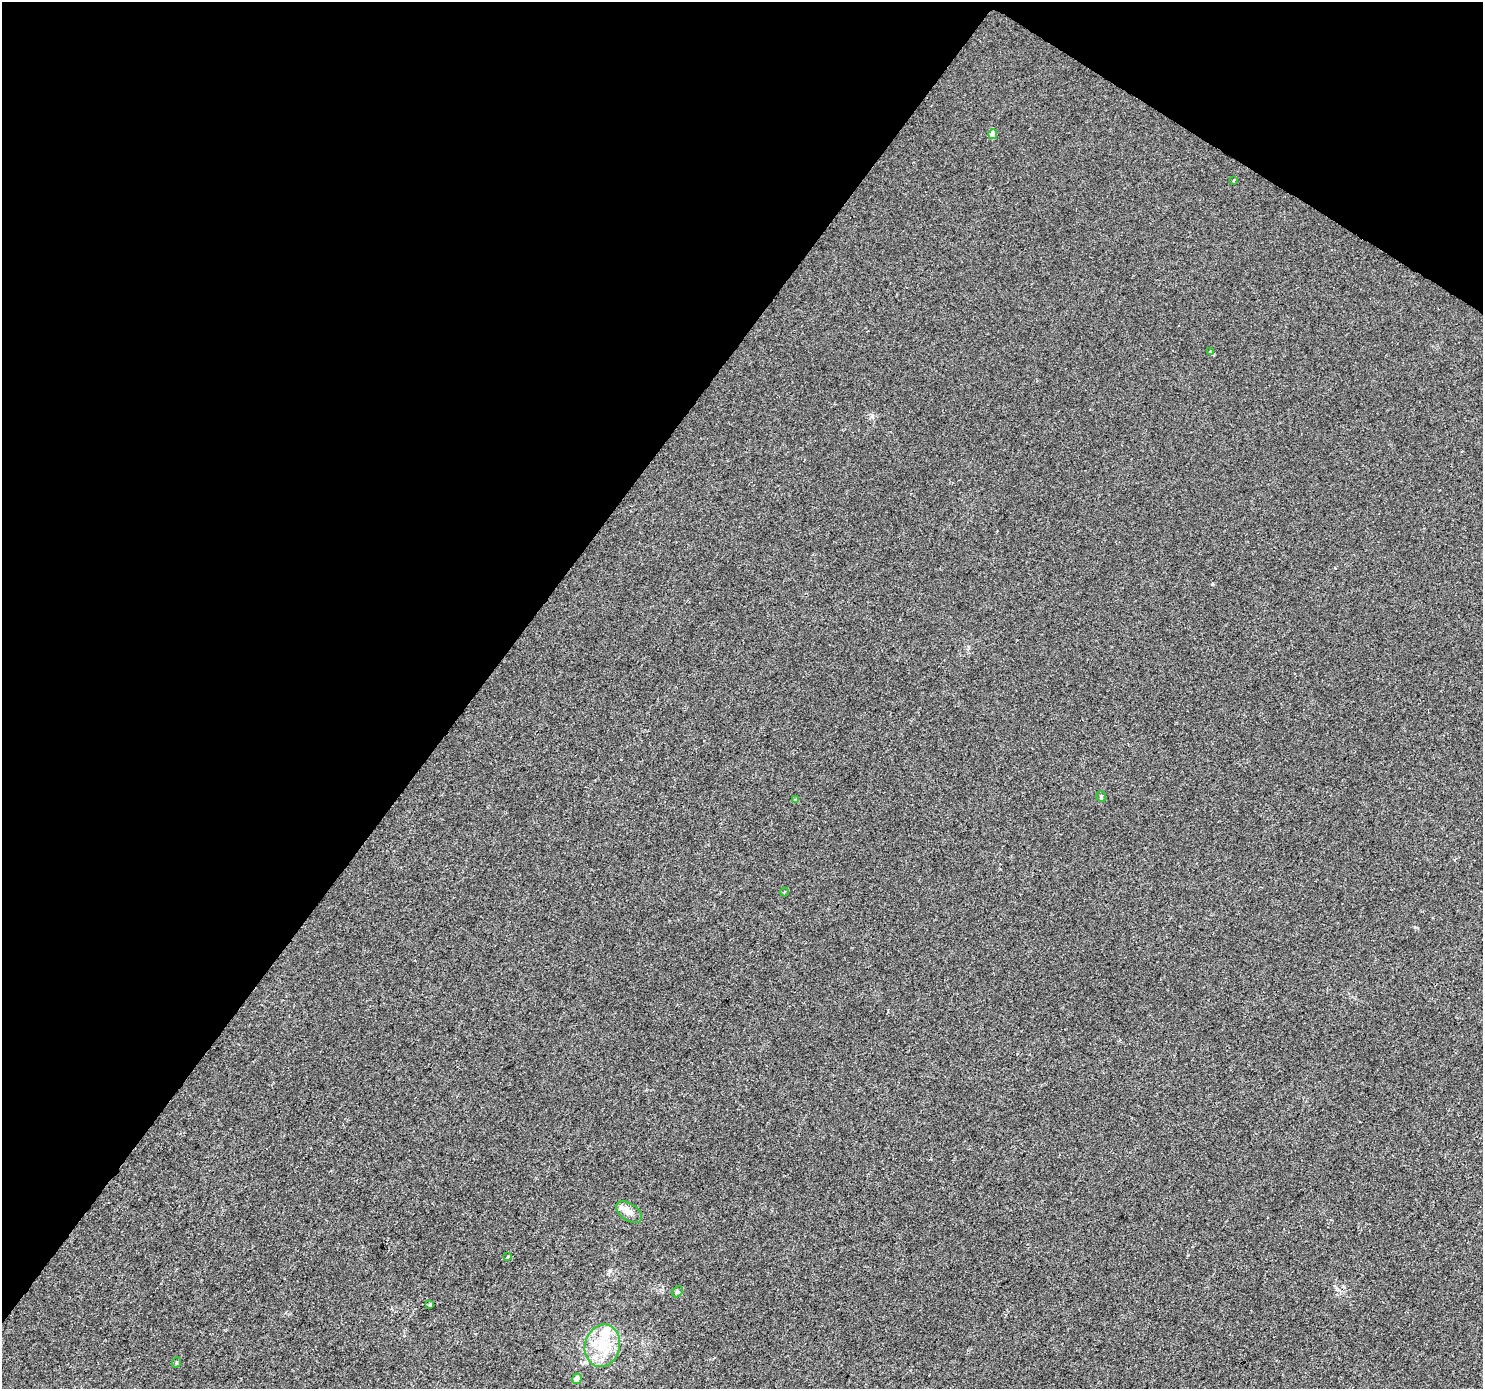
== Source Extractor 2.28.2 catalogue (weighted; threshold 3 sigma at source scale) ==
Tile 2 of 4 x 4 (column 2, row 1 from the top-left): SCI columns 1482-2962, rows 4347-5733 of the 5930 x 5985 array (HDU 1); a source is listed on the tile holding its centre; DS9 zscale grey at full resolution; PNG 1485 x 1391 px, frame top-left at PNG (2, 2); each listed source drawn as its Kron ellipse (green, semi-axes under 4 px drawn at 4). Shown black and unused: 36% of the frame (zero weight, under 2 of 3 exposures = <1% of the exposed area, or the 3 px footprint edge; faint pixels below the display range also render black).
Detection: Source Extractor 2.28.2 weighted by HDU 2 'WHT'; one run over the whole footprint, this tile lists its part. Background 0.00612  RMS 0.0046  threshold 0.0208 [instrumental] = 3 sigma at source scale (4.5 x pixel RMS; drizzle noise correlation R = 1.50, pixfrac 1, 0.0396/0.0396 arcsec/px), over >= 5 px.
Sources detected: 15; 2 inside a brighter listed object's ellipse — not listed separately; the other 13 listed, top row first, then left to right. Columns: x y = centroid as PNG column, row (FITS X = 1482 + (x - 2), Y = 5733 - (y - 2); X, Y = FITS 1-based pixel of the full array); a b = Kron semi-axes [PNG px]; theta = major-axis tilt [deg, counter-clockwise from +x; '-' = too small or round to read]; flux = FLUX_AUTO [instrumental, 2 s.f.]
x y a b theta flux
993 134 5 4 - 5
1233 181 3 2 - 0.42
1211 352 4 4 - 1.1
1101 797 5 4 - 0.56
795 799 3 3 - 0.65
785 892 4 3 - 0.42
629 1212 15 8 -33 3.1
508 1257 3 3 - 5.4
677 1292 6 4 45 0.64
430 1304 3 3 - 0.83
602 1346 21 17 74 14
177 1362 5 3 - 0.5
577 1379 5 4 - 3.9